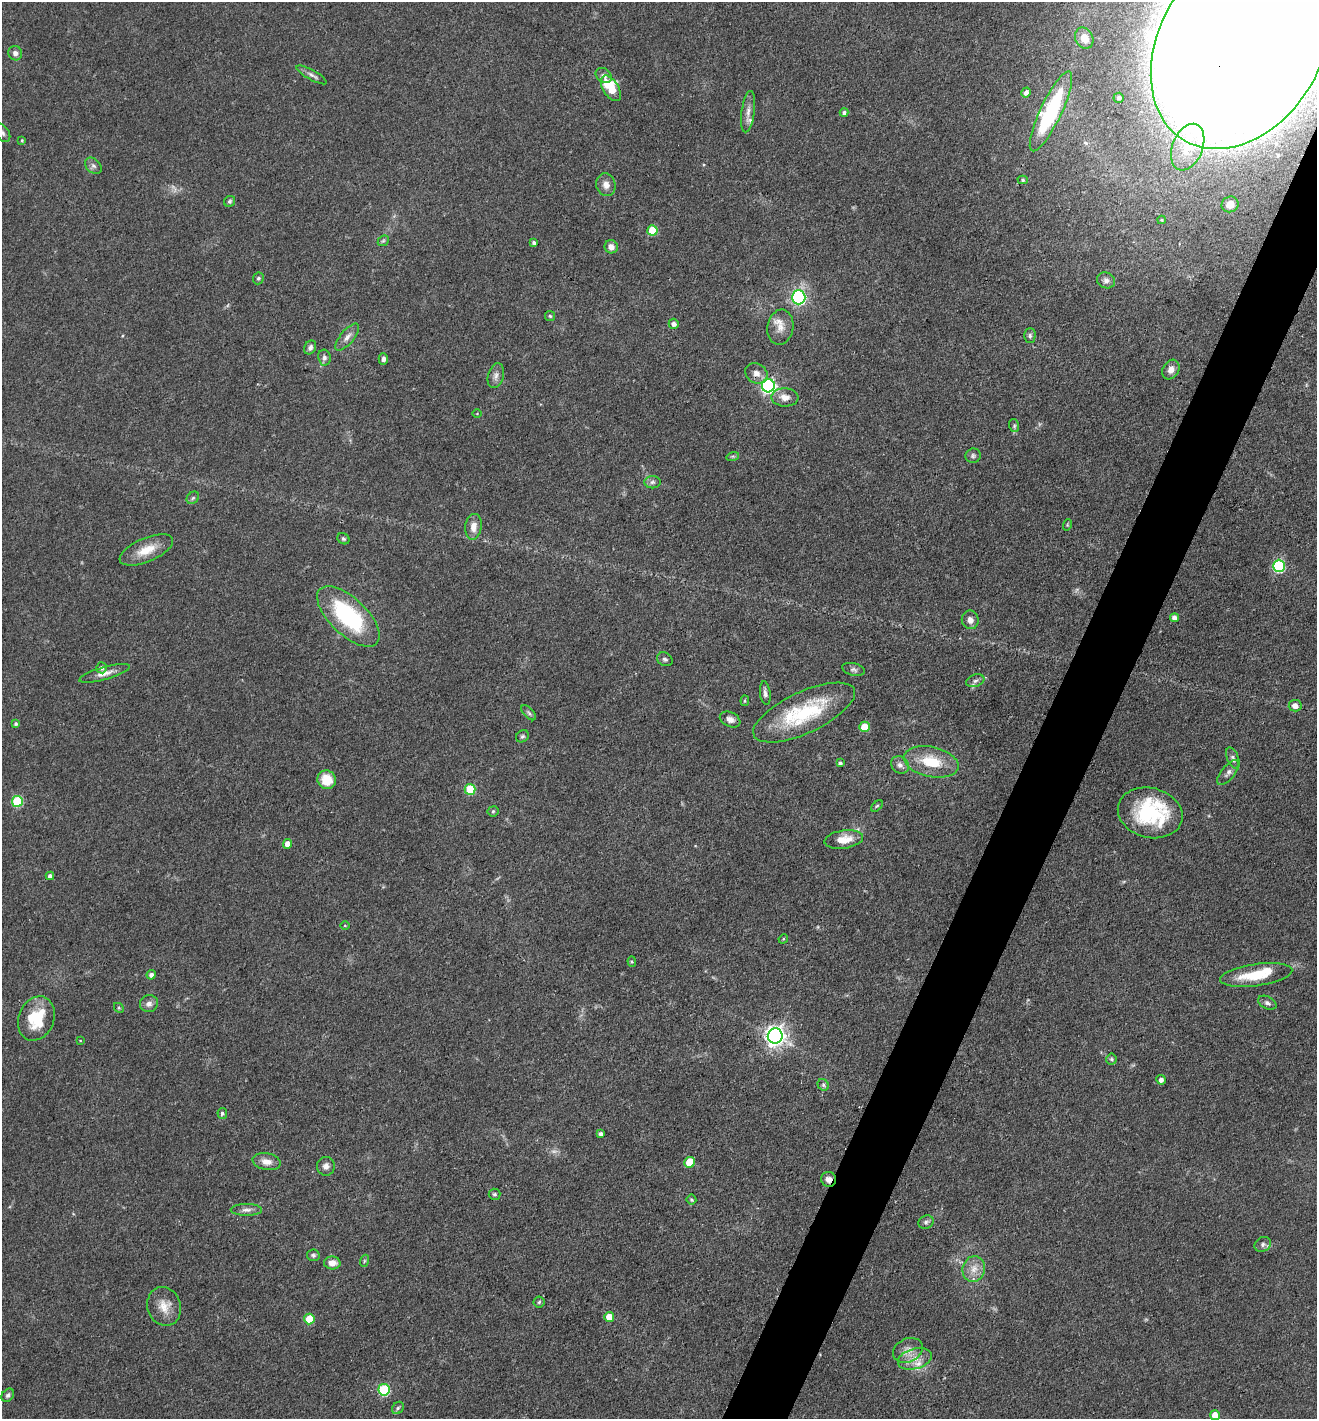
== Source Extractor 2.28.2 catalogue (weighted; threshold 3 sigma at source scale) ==
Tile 10 of 4 x 4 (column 2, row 3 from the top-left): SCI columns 1459-2773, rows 1420-2836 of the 5683 x 5673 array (HDU 1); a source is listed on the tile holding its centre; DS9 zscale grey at full resolution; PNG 1319 x 1421 px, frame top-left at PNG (2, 2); each listed source drawn as its Kron ellipse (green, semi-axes under 4 px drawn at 4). Shown black and unused: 4% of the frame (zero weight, under 3 of 4 exposures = <1% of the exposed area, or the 3 px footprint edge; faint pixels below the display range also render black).
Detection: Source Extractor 2.28.2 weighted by HDU 2 'WHT'; one run over the whole footprint, this tile lists its part. Background 0.109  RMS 0.0045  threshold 0.02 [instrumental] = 3 sigma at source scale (4.5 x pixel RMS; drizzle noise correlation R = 1.50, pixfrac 1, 0.05/0.05 arcsec/px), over >= 5 px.
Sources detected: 128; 2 too faint to see at this stretch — neither listed nor drawn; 5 inside a brighter listed object's ellipse — not listed separately; the other 121 listed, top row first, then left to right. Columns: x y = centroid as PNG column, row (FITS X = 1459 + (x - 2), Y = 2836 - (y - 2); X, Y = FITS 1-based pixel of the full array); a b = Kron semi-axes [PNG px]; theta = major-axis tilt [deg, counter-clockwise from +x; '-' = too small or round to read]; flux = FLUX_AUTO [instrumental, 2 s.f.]
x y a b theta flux
1084 38 11 8 -65 4.8
1240 46 110 81 59 3800
15 53 7 7 - 1.9
312 75 17 5 -29 1.9
604 75 9 6 -36 1.8
611 88 14 7 -58 15
1026 92 5 4 - 2
1119 98 5 5 - 1.6
1051 111 44 10 65 42
748 112 21 6 82 3.2
844 112 4 4 - 1.1
3 133 10 6 -57 1.5
22 140 4 3 - 0.47
1188 147 24 15 68 13
93 166 9 7 -44 1.6
1023 180 5 4 - 0.7
606 185 11 9 -75 3
230 201 6 5 - 0.88
1230 204 8 7 - 4.9
1162 220 4 4 - 0.52
652 230 5 5 - 16
383 241 6 4 42 0.79
534 243 4 3 - 1.1
611 247 7 6 - 2.9
258 278 6 5 - 0.87
1106 280 9 7 -25 1.9
799 297 7 7 - 72
550 316 5 5 - 0.76
674 324 5 5 - 1.9
780 327 17 13 81 5.4
1030 336 7 5 89 1.1
347 337 17 7 50 2.9
310 347 7 5 60 1.6
324 358 8 6 -80 1.4
383 359 5 4 - 1.5
1171 369 10 8 61 3.2
756 373 11 9 -32 3
496 376 13 8 73 2.4
768 386 6 6 - 110
785 397 13 9 -3 3.9
477 414 5 3 - 0.35
1014 426 6 5 - 0.76
733 456 6 4 18 0.6
973 456 8 7 - 1.1
652 482 8 6 3 1.2
193 498 7 5 45 0.95
1067 525 6 3 72 0.43
473 527 13 8 83 3.9
343 539 6 5 - 0.87
146 550 28 12 23 9.2
1279 566 6 6 - 53
348 616 39 18 -44 49
1175 618 4 4 - 2.7
970 620 9 8 - 2.7
665 659 8 6 -29 1.2
102 668 5 5 - 1.2
854 669 11 6 -14 1.3
104 673 26 6 16 3.8
975 681 9 6 19 1.5
765 693 12 5 -83 1.6
745 701 5 4 - 0.61
1295 706 6 5 - 3.1
529 713 9 4 -46 1.1
804 713 55 20 25 35
730 719 11 7 -25 2.7
16 724 4 4 - 0.85
865 727 5 5 - 13
522 736 7 5 33 0.94
1233 758 11 5 -67 1.5
931 762 28 15 -12 16
840 763 3 3 - 0.97
900 765 9 8 - 2.1
1228 773 15 6 50 2.1
327 780 9 9 - 9.3
470 789 5 5 - 19
17 801 5 5 - 32
877 806 7 4 44 0.72
493 811 5 5 - 0.7
1150 813 33 25 -15 36
844 839 19 9 8 7.2
288 844 5 4 - 4.2
50 876 4 4 - 1.5
345 925 5 3 - 0.4
783 939 5 4 - 0.48
632 962 5 4 - 0.53
151 975 4 4 - 1.7
1256 975 36 11 8 16
1267 1003 10 6 -27 1.5
149 1004 9 8 - 2.3
119 1008 5 4 - 0.54
36 1018 23 17 68 17
775 1036 7 7 - 270
80 1040 4 2 - 0.27
1111 1059 5 5 - 0.8
1161 1080 5 4 - 2
823 1085 6 5 - 0.99
222 1113 5 5 - 1
601 1134 4 4 - 1.3
267 1162 14 8 -11 3.8
690 1162 5 5 - 14
326 1166 9 9 - 2.1
828 1179 7 7 - 2.8
494 1194 6 5 - 0.89
691 1200 5 5 - 0.63
246 1210 15 6 0 2.3
926 1222 8 6 27 1.3
1263 1244 8 7 - 1.6
313 1255 6 5 - 1.1
364 1261 6 4 71 0.6
332 1263 8 6 -4 4
974 1269 13 11 74 4.8
539 1302 5 5 - 0.72
164 1306 19 16 -71 6.6
609 1317 5 5 - 6.6
309 1319 5 5 - 13
908 1350 15 11 24 4.6
915 1359 17 10 16 5.7
384 1390 6 5 - 37
8 1395 7 5 52 1
398 1408 7 5 46 0.95
1215 1415 5 5 - 5
Overlapping masked pixels (flux is a lower limit): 3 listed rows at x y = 1240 46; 1051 111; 828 1179
Isophote crosses this tile's border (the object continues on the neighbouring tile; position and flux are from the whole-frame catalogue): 2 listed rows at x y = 1240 46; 3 133